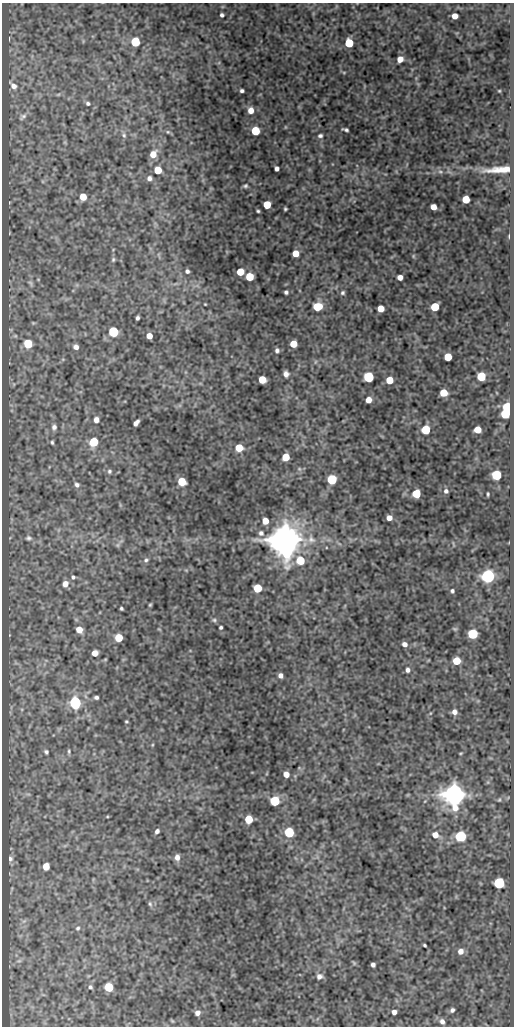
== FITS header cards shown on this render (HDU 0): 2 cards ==
NAXIS1  =                  512
NAXIS2  =                 1024

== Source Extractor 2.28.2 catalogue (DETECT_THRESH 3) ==
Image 512 x 1024 px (HDU 0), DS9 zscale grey, 1 PNG px = 1 image px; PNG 516 x 1028 px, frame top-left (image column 1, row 1024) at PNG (2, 3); no overlay
Background 49.3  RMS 0.55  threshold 1.66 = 3 sigma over >= 5 px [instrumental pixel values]
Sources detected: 148; all 148 listed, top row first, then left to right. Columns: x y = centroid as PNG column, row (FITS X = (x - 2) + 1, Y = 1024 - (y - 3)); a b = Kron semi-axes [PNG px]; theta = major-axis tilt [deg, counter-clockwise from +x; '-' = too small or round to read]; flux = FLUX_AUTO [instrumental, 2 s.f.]
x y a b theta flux
222 15 4 4 - 81
455 16 5 5 - 370
9 38 5 3 - 36
135 42 6 5 - 2000
349 43 6 5 - 1600
400 59 5 5 - 370
344 72 5 3 - 34
13 86 10 6 -46 210
242 91 4 3 - 82
499 91 4 3 - 37
58 95 6 4 20 46
88 103 6 5 - 74
251 110 6 6 - 330
23 117 10 6 44 110
346 130 6 3 -17 76
255 131 5 5 - 1800
168 132 5 4 - 49
124 135 7 5 -69 76
320 136 6 5 - 79
153 154 6 5 - 440
277 169 4 4 - 130
158 170 5 5 - 900
499 170 39 8 4 740
440 172 8 4 -8 87
149 178 5 4 - 110
245 186 6 5 - 68
83 197 5 5 - 650
466 199 5 5 - 980
267 205 5 5 - 1200
433 207 5 5 - 350
285 209 3 3 - 50
258 211 3 3 - 48
509 236 6 3 -90 44
296 253 5 5 - 570
413 256 6 4 90 40
113 260 7 5 75 64
187 271 5 4 - 88
240 272 5 5 - 860
249 277 5 5 - 1200
400 277 5 4 - 240
30 283 9 5 -66 78
286 292 4 4 - 71
343 293 5 5 - 67
205 304 3 2 - 28
317 307 6 5 - 1300
435 307 5 5 - 1700
381 309 5 5 - 570
137 318 4 3 - 80
33 323 4 4 - 37
113 332 5 5 - 3600
149 336 5 5 - 330
28 344 6 5 - 1400
293 344 5 5 - 740
76 347 6 5 - 170
277 350 5 5 - 97
448 357 5 5 - 1000
315 362 6 3 71 44
286 374 6 5 - 180
481 376 5 5 - 1800
369 377 5 5 - 3600
262 380 5 5 - 870
389 380 5 5 - 770
444 393 5 5 - 900
369 400 5 5 - 340
507 407 5 5 - 2100
505 414 6 5 - 2300
96 420 5 5 - 200
136 423 6 4 50 170
54 427 7 6 - 120
426 430 5 5 - 2100
477 430 5 5 - 620
52 442 5 3 - 55
94 442 6 5 - 1700
239 448 5 5 - 910
286 457 6 5 - 670
299 469 7 5 -45 76
109 471 6 6 - 79
496 475 5 5 - 2700
332 479 5 5 - 3000
182 482 6 5 - 1300
77 485 6 6 - 110
446 491 6 5 - 110
416 494 5 5 - 1400
488 494 4 3 - 49
389 518 5 5 - 270
265 521 5 5 - 450
261 533 7 7 - 120
29 538 8 6 -12 100
311 539 13 10 -57 330
286 540 9 8 - 130000
117 545 6 6 - 80
146 560 7 6 - 96
300 560 6 6 - 1200
488 576 6 6 - 12000
73 577 5 4 - 66
65 584 6 5 - 280
257 588 5 5 - 1600
452 591 4 4 - 71
150 605 5 4 - 47
121 608 3 3 - 55
214 620 6 5 - 69
221 627 3 3 - 66
159 629 6 3 -19 30
79 630 5 5 - 450
473 634 6 5 - 3100
119 638 5 5 - 930
404 644 5 5 - 170
95 653 5 5 - 360
456 661 5 5 - 850
408 670 6 5 - 110
280 675 5 4 - 160
96 697 4 3 - 85
75 703 6 6 - 6500
454 712 5 5 - 190
126 721 3 3 - 42
152 745 5 3 - 34
69 751 6 4 -89 56
46 752 5 5 - 66
461 753 5 3 - 35
286 774 5 5 - 310
454 794 7 7 - 52000
499 800 6 4 53 48
275 801 5 5 - 2300
107 817 5 3 - 34
249 819 5 5 - 1100
157 831 5 4 - 110
289 832 6 5 - 2600
435 835 7 6 - 320
460 836 6 5 - 5100
177 857 6 5 - 200
10 859 6 5 - 96
46 866 5 5 - 540
499 883 6 6 - 4200
150 904 7 5 -73 68
78 928 6 5 - 68
424 945 4 3 - 50
461 951 6 6 - 240
19 961 7 4 18 62
354 963 7 4 -46 46
373 965 4 4 - 110
319 976 8 7 - 160
90 987 5 5 - 65
109 987 5 5 - 1800
452 1010 6 5 - 100
394 1012 4 4 - 180
197 1013 6 6 - 160
172 1021 6 3 -45 39
442 1021 7 6 - 160